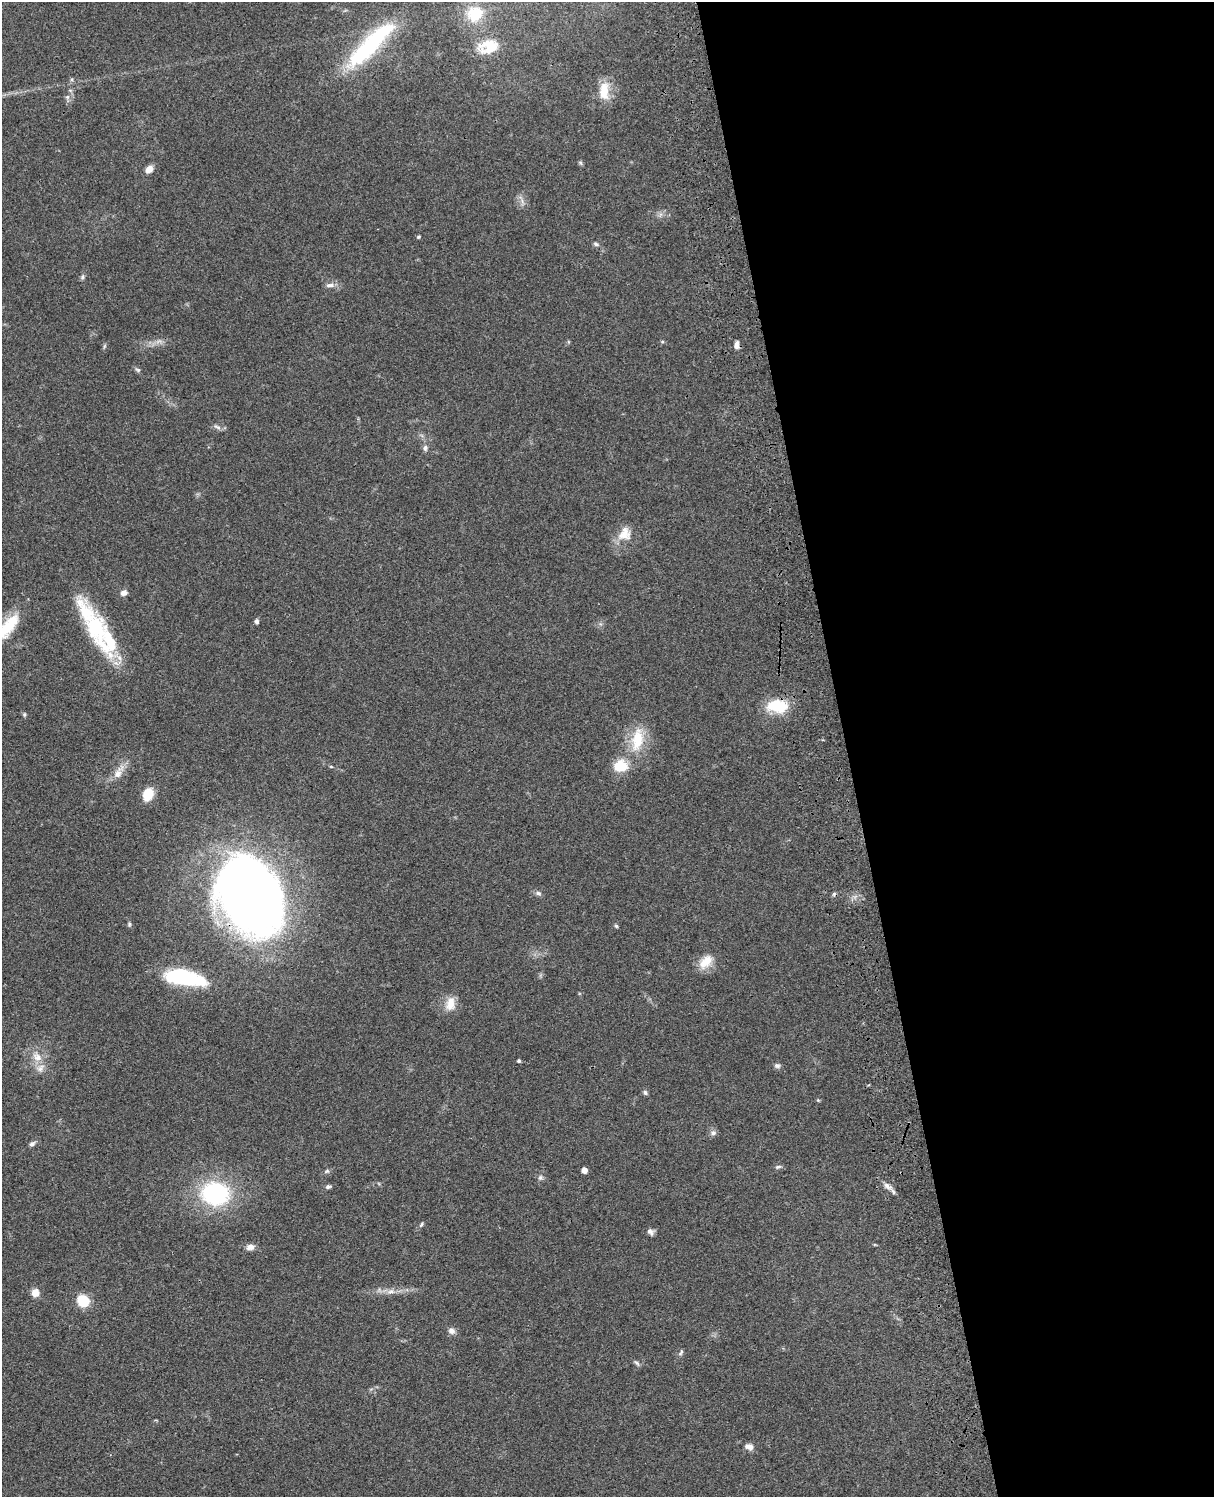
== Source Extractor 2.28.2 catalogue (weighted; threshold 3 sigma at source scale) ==
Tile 8 of 4 x 3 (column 4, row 2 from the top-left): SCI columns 3758-4969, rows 1772-3266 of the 5088 x 4924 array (HDU 1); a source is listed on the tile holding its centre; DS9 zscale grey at full resolution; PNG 1216 x 1499 px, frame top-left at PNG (2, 2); no overlay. Shown black and unused: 30% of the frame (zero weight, under 3 of 4 exposures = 6% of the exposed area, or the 3 px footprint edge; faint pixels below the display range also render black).
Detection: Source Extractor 2.28.2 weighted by HDU 2 'WHT'; one run over the whole footprint, this tile lists its part. Background 0.0847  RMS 0.006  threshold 0.027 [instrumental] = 3 sigma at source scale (4.5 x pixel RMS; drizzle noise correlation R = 1.50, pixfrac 1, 0.05/0.05 arcsec/px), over >= 5 px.
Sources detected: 66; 1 too faint to see at this stretch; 1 cosmic-ray / hot-pixel residue — not listed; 4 inside a brighter listed object's ellipse — not listed separately; the other 60 listed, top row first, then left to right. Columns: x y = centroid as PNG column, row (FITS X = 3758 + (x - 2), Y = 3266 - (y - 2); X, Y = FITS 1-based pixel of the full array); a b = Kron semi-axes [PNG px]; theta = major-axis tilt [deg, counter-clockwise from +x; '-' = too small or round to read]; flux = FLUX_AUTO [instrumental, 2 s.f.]
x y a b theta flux
475 14 23 21 28 19
370 45 73 17 45 68
489 47 28 18 11 17
72 79 6 4 72 0.86
604 91 22 11 86 13
67 97 6 6 - 1.5
581 163 7 4 -70 0.9
149 169 9 7 49 4.2
419 237 5 4 - 0.73
596 244 8 5 -16 1.3
83 277 8 4 82 1.2
330 285 12 6 5 2.5
737 345 10 5 89 2.3
104 346 6 4 71 0.83
138 370 7 5 -17 1.2
217 427 12 5 -27 2
425 448 8 6 80 1.8
624 534 20 17 51 9.7
124 593 8 6 24 2.8
257 621 5 4 - 1.9
8 627 38 15 51 21
95 627 32 23 -84 30
777 706 25 15 -2 21
24 714 6 5 - 0.87
637 739 36 17 81 21
331 766 5 3 - 0.57
620 766 20 17 5 12
118 772 25 10 61 7.3
148 794 14 10 66 11
538 893 8 5 -22 1.7
249 895 65 48 -65 580
129 924 6 4 70 0.94
616 926 5 4 - 0.83
706 962 22 13 45 9.1
184 977 41 14 -11 56
450 1004 19 12 80 7.8
37 1057 15 11 -44 7.1
519 1061 4 4 - 1.1
777 1066 8 6 -13 1.6
645 1092 7 5 -73 1.2
818 1100 5 3 - 0.61
713 1133 9 6 0 1.9
32 1144 8 6 37 1.8
778 1167 9 4 18 1.2
584 1170 5 4 - 5.5
327 1171 6 5 - 1.1
540 1177 7 6 - 1.5
887 1186 14 7 -38 3.4
328 1187 7 5 13 1.4
215 1193 26 21 -6 71
421 1225 8 4 62 0.96
650 1232 9 7 -48 2.1
250 1247 10 7 14 3.1
391 1291 12 7 16 3.5
35 1293 8 7 - 5.8
83 1301 10 9 - 18
451 1331 9 8 - 2.8
681 1353 9 5 50 1.2
637 1363 11 4 -46 1.3
749 1446 10 7 -21 3.6
Overlapping masked pixels (flux is a lower limit): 2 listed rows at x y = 249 895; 184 977
Isophote crosses this tile's border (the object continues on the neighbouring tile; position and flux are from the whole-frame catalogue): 1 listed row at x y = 8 627